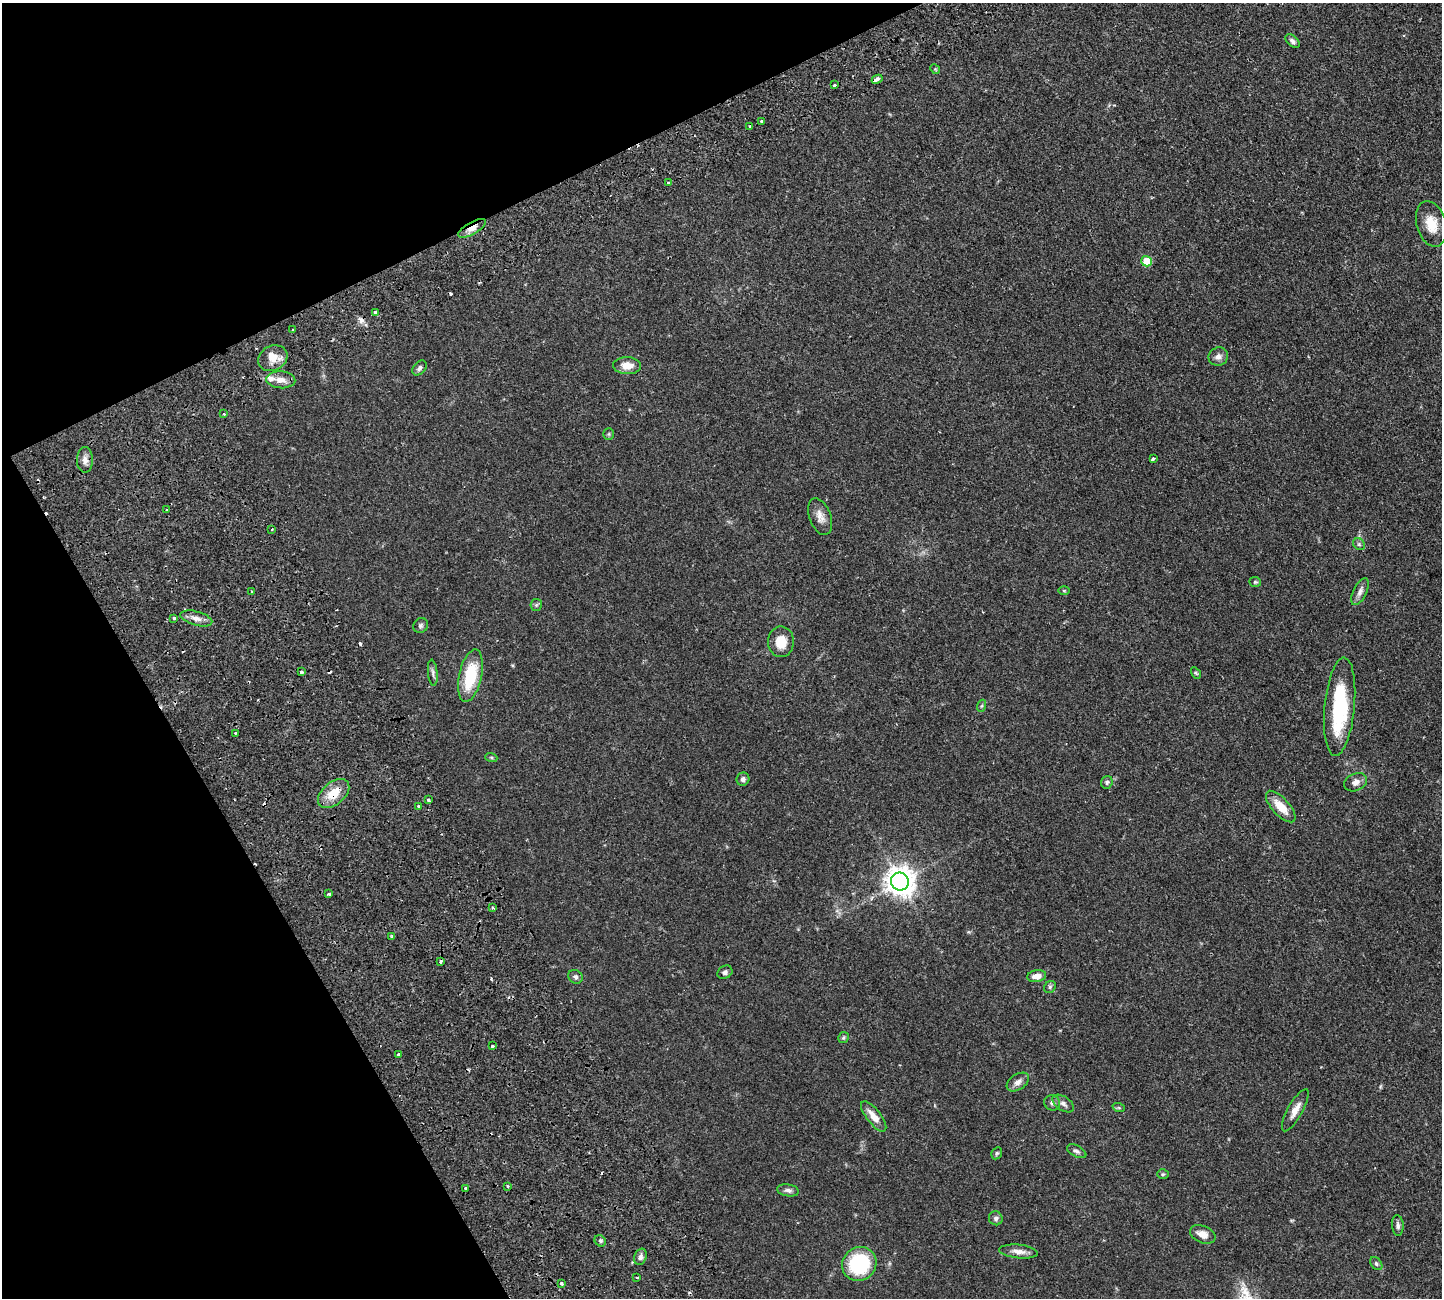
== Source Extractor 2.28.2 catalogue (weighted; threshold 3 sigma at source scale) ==
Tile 5 of 4 x 4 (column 1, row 2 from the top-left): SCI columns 229-1668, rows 2937-4232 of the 6326 x 6317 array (HDU 1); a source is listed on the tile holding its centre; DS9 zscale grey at full resolution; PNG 1444 x 1300 px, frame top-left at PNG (2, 3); each listed source drawn as its Kron ellipse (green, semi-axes under 4 px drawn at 4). Shown black and unused: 23% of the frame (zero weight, under 2 of 3 exposures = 12% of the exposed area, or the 3 px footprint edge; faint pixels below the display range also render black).
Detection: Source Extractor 2.28.2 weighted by HDU 2 'WHT'; one run over the whole footprint, this tile lists its part. Background 0.0536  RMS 0.0052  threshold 0.0233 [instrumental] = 3 sigma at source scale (4.5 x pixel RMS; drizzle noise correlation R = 1.50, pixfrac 1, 0.05/0.05 arcsec/px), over >= 5 px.
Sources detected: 95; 1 inside a brighter object's white glare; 10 cosmic-ray / hot-pixel residue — neither listed nor drawn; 1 inside a brighter listed object's ellipse — not listed separately; the other 83 listed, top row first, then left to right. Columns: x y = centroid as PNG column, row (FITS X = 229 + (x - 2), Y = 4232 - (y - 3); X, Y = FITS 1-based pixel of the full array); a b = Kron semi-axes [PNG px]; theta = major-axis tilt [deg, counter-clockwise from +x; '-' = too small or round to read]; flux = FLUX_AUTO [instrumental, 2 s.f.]
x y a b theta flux
1293 41 8 5 -41 1.5
935 69 5 4 - 0.54
877 79 5 3 - 5.7
835 85 3 3 - 2.1
761 121 3 3 - 1.5
750 126 3 2 - 0.55
668 183 3 3 - 1.3
1431 224 23 14 -74 9.2
472 228 15 6 30 4.3
1147 261 5 5 - 13
375 312 3 3 - 2.9
293 330 3 2 - 0.53
1218 357 10 9 - 2.4
273 358 15 12 29 5.8
627 366 14 8 -2 5.7
420 368 8 6 49 1.4
281 380 14 8 -4 4
224 414 3 2 - 0.46
609 434 6 5 - 0.68
1153 459 4 3 - 2.2
85 460 13 8 89 2.8
167 510 4 2 - 0.43
820 517 19 10 -70 4.2
272 529 3 2 - 0.39
1359 544 6 5 - 0.91
1255 582 6 5 - 0.82
1064 591 5 3 - 0.5
252 592 3 3 - 0.53
1360 592 15 6 64 2.3
536 605 6 5 - 0.8
174 618 3 3 - 1.4
196 618 16 7 -16 3.3
421 626 8 7 - 1.2
781 642 15 13 -90 7.7
301 672 3 3 - 1.5
433 673 13 5 -84 1.5
1196 673 6 4 -58 0.61
470 676 26 11 78 22
981 706 6 4 70 0.61
1340 707 49 15 84 38
235 733 3 3 - 0.52
491 757 6 4 -19 0.57
743 779 7 6 - 1.5
1107 782 6 5 - 1
1355 782 12 8 24 2.6
334 793 18 11 40 9.7
428 800 3 3 - 1
418 806 3 2 - 0.65
1281 807 20 8 -48 8.3
900 881 9 9 - 640
329 894 4 3 - 1.6
493 908 4 3 - 0.78
392 937 3 2 - 0.68
440 962 4 3 - 1.8
725 972 8 6 31 1.4
1037 976 9 6 9 3.6
575 977 7 6 - 1.3
1050 987 6 5 - 0.92
843 1038 5 5 - 0.74
492 1046 3 3 - 1.4
399 1055 3 3 - 1.6
1018 1082 12 7 33 2.7
1052 1103 8 7 - 1.5
1063 1103 12 7 -34 2.2
1119 1108 6 4 -19 0.61
1295 1110 24 7 61 4.5
874 1116 18 7 -52 5.3
1077 1151 10 5 -27 1.5
997 1153 6 5 - 0.78
1163 1174 6 5 - 0.75
508 1186 3 3 - 0.73
465 1188 3 3 - 0.8
788 1190 11 6 -9 1.6
996 1218 7 6 - 1.4
1398 1225 10 6 -87 1.6
1203 1234 13 8 -23 4.3
600 1241 6 5 - 0.91
1018 1251 19 7 -6 3.6
640 1257 8 6 73 1.8
859 1264 18 16 40 35
1376 1264 7 5 -51 1.1
637 1277 4 2 - 0.47
562 1284 4 3 - 1.3
Overlapping masked pixels (flux is a lower limit): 3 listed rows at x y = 877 79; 472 228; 334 793